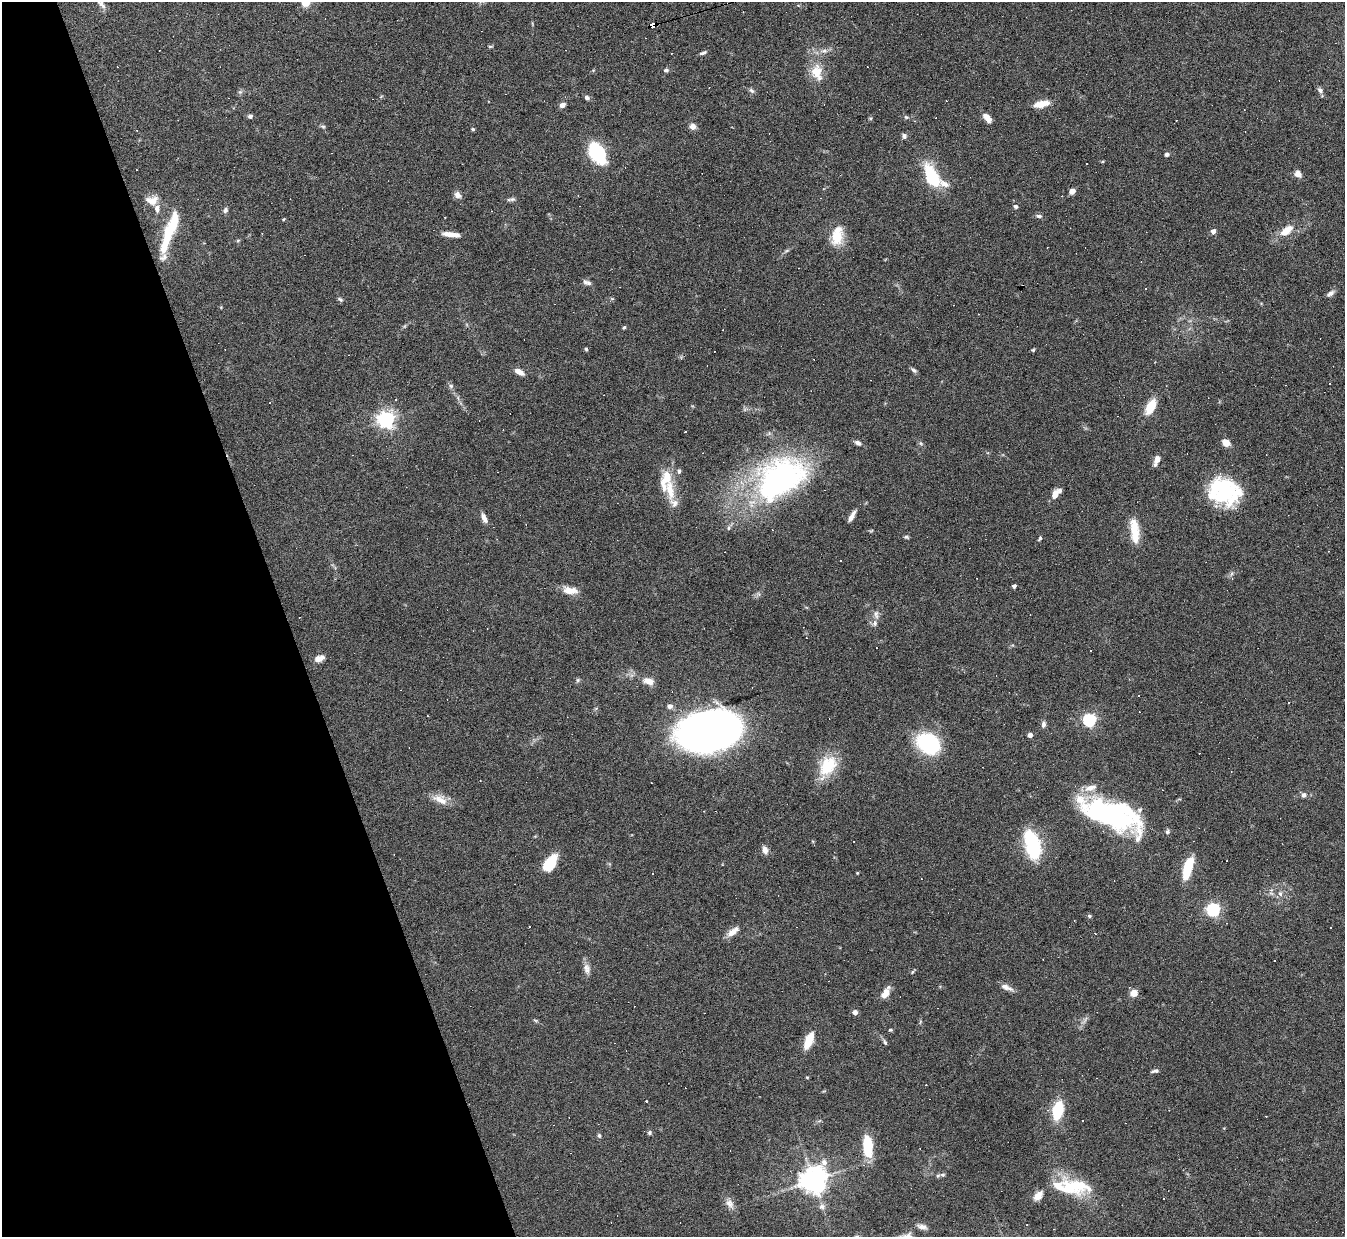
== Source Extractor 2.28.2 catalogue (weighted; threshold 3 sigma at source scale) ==
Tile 5 of 4 x 4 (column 1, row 2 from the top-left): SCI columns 1-1343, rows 2617-3851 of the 5371 x 5357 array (HDU 1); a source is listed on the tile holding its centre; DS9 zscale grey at full resolution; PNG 1347 x 1239 px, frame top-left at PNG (2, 2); no overlay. Shown black and unused: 21% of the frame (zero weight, under 4 of 8 exposures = <1% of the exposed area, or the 3 px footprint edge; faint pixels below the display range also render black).
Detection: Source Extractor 2.28.2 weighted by HDU 2 'WHT'; one run over the whole footprint, this tile lists its part. Background 0.0744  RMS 0.0043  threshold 0.0175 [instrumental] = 3 sigma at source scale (4.09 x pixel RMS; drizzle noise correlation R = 1.36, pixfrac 0.8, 0.05/0.05 arcsec/px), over >= 5 px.
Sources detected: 211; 1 too faint to see at this stretch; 4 inside a brighter object's white glare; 66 cosmic-ray / hot-pixel residue — not listed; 18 inside a brighter listed object's ellipse — not listed separately; the other 122 listed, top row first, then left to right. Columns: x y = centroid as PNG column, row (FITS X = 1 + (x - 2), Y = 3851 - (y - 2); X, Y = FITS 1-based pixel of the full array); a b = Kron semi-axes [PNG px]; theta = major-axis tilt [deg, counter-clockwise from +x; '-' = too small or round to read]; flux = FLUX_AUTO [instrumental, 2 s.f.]
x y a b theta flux
101 4 15 7 -47 1.9
652 25 7 4 19 130
490 46 7 3 8 0.46
824 51 10 4 0 1.3
703 53 8 4 19 0.9
666 70 6 5 - 0.84
817 72 19 14 -67 7.5
752 90 8 5 -39 0.92
1320 90 9 7 -53 1.2
240 92 6 5 - 0.69
587 97 6 5 - 1
1041 104 21 8 13 4.5
562 105 6 5 - 1.9
250 116 6 5 - 1
906 117 6 5 - 0.58
870 118 5 3 - 0.41
987 118 11 6 -49 3.1
693 126 8 7 - 2.1
323 127 6 5 - 0.66
473 129 5 4 - 0.52
904 136 7 6 - 0.99
597 153 17 11 -58 36
1166 154 5 5 - 0.92
1298 174 10 7 -48 2
933 178 24 11 -61 22
1072 191 6 5 - 2.3
457 195 9 7 -44 1.9
511 199 12 4 7 0.99
153 201 15 12 49 3.7
1016 206 6 5 - 0.82
225 210 7 6 - 1.1
1039 216 8 4 -9 1.1
445 217 3 2 - 0.26
283 219 4 3 - 0.35
173 224 22 10 77 12
1213 231 5 4 - 2.3
1286 231 19 9 37 5.9
451 234 20 5 -7 4.1
837 236 20 14 73 8.9
238 241 6 4 3 0.47
164 246 19 9 72 6.4
787 250 7 4 20 0.58
587 282 11 5 -17 1.5
1330 293 11 6 35 1.6
340 299 8 5 -32 0.7
624 327 6 4 61 0.5
586 349 5 4 - 0.54
1033 350 4 3 - 0.54
481 354 3 3 - 0.32
914 370 9 5 -37 0.86
519 372 11 6 -28 2.9
451 386 7 5 47 0.79
1150 407 16 8 62 8.5
386 420 6 6 - 160
858 443 8 5 -27 1.4
921 443 6 5 - 0.68
1226 443 10 7 -34 2.8
1157 459 10 6 73 2.2
679 471 6 4 90 0.75
780 478 70 47 33 97
670 490 31 11 -81 8.8
1225 491 41 21 -82 22
1055 494 12 7 65 3.4
851 517 11 6 67 1.8
484 518 12 6 -65 2.1
1134 526 21 13 -83 6.2
871 531 6 3 19 0.4
906 537 6 4 -10 0.63
1040 538 7 4 53 0.57
1014 586 4 3 - 1.2
570 590 20 9 -6 4.4
876 614 13 6 -82 1.5
319 658 12 7 21 2.9
578 680 6 5 - 0.65
648 681 13 8 -15 3.5
670 706 8 6 17 1.4
1089 720 6 6 - 67
1043 724 8 6 79 1.2
709 731 56 33 11 230
1030 735 4 4 - 2.2
928 743 20 15 -32 41
1199 753 2 2 - 0.26
828 766 26 18 55 14
1303 795 6 5 - 1.3
440 799 21 11 -25 4.6
1107 813 63 21 -26 71
1167 832 6 5 - 0.82
1031 842 24 12 -70 36
765 850 8 6 -68 2.5
550 863 20 11 55 9.3
1188 868 21 8 74 15
857 873 4 4 - 0.32
1280 893 8 6 -73 1.4
1213 909 6 6 - 76
1089 916 5 4 - 0.64
733 932 17 7 36 3.2
1275 960 3 2 - 0.48
587 969 16 8 -84 2.4
912 972 6 3 70 0.48
1007 987 18 6 -22 2.2
885 993 15 7 60 3.6
1134 993 8 8 - 2.6
855 1012 6 6 - 1.3
535 1020 6 4 -19 0.5
890 1030 5 4 - 0.46
809 1040 15 6 68 10
885 1042 8 4 -65 0.74
1155 1071 9 5 11 0.99
807 1077 5 3 - 0.31
646 1101 3 3 - 1.7
1058 1110 13 7 78 20
649 1132 6 5 - 0.7
599 1135 6 5 - 0.7
868 1146 21 9 -86 15
942 1175 7 5 -19 0.86
813 1180 9 8 - 480
1077 1185 42 16 -15 16
1038 1196 12 8 48 3.1
1163 1198 3 2 - 0.61
730 1204 14 9 -51 2.6
822 1206 9 8 - 1.6
922 1227 13 6 -14 1.8
Overlapping masked pixels (flux is a lower limit): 1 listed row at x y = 652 25